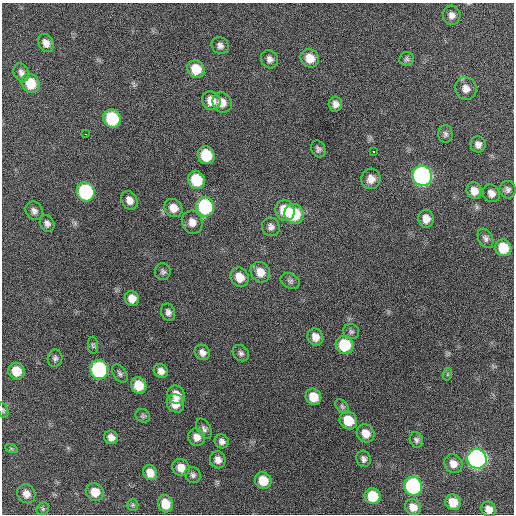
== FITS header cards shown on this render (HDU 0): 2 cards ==
NAXIS1  =                  512 / Axis length
NAXIS2  =                  512 / Axis length

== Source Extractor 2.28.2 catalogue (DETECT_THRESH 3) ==
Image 512 x 512 px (HDU 0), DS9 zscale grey, 1 PNG px = 1 image px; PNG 516 x 516 px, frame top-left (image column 1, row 512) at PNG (2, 3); each listed source drawn as its Kron ellipse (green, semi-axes under 4 px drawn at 4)
Background 546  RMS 16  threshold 47.5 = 3 sigma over >= 5 px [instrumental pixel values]
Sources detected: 90; all 90 listed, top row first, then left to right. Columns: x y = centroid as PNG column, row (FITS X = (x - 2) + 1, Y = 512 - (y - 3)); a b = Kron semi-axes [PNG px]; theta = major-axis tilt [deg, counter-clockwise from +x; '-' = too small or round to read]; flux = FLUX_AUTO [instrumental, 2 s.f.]
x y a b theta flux
452 15 9 9 - 6300
46 43 9 7 -61 7500
220 45 9 8 - 4400
310 58 9 9 - 15000
269 59 9 8 - 5300
407 59 7 7 - 2600
196 69 9 8 - 23000
21 73 9 7 -68 4600
30 83 10 8 -62 30000
466 88 11 11 - 8300
211 101 10 8 -49 15000
222 103 10 9 - 11000
335 104 7 7 - 5400
112 119 9 8 - 69000
85 134 3 2 - 2500
445 134 9 7 -89 3000
478 144 8 7 - 5200
318 149 9 7 -65 3100
374 152 3 3 - 2800
206 155 9 8 - 38000
422 176 10 9 - 390000
371 179 10 9 - 8500
196 180 9 8 - 40000
508 190 9 8 - 3800
474 191 8 7 - 9000
86 192 9 8 - 120000
491 193 9 8 - 6600
129 200 10 7 -60 8000
205 207 10 9 - 95000
173 208 9 8 - 11000
34 211 9 8 - 4800
285 211 10 9 - 28000
294 214 10 9 - 50000
426 219 9 7 -89 8900
192 222 12 10 -67 9900
47 223 9 7 -62 4300
271 227 9 9 - 4800
485 238 10 7 -61 3500
503 248 8 8 - 25000
163 272 8 8 - 3000
260 272 10 9 - 13000
239 277 10 8 -62 14000
290 281 10 7 -23 3500
132 298 7 7 - 10000
168 312 9 6 -71 3900
351 332 8 7 - 2700
315 337 9 7 -62 8300
93 345 8 5 -87 2000
345 345 9 8 - 45000
202 352 8 7 - 5500
241 353 9 7 -46 3500
55 358 8 7 - 3100
99 370 9 9 - 160000
16 371 8 8 - 21000
161 371 8 6 -46 6100
120 374 10 6 -56 3100
448 374 6 4 71 1400
139 385 8 7 - 21000
176 395 9 8 - 13000
313 397 8 7 - 19000
175 403 9 8 - 14000
342 407 8 5 -50 2400
3 410 8 5 -73 1800
143 416 7 6 - 2200
348 420 9 8 - 27000
204 429 11 6 -60 3800
366 433 9 8 - 12000
111 437 7 6 - 6400
196 437 9 8 - 7600
416 440 8 6 -71 3000
222 441 7 7 - 4400
11 448 6 4 -19 1700
364 459 8 7 - 3900
477 459 10 9 - 490000
218 460 8 7 - 6500
453 464 10 8 -51 9200
181 468 9 8 - 11000
150 473 8 6 -63 11000
193 475 8 7 - 3300
263 481 9 8 - 20000
413 486 9 9 - 160000
95 492 9 8 - 15000
26 494 10 9 - 8100
373 496 8 8 - 29000
453 502 8 7 - 17000
165 504 9 7 -75 15000
133 505 6 5 - 1800
413 507 8 7 - 10000
43 509 7 5 46 2100
489 509 8 7 - 8600
At the frame edge (FLAGS 8, measured only in part): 1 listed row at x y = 3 410